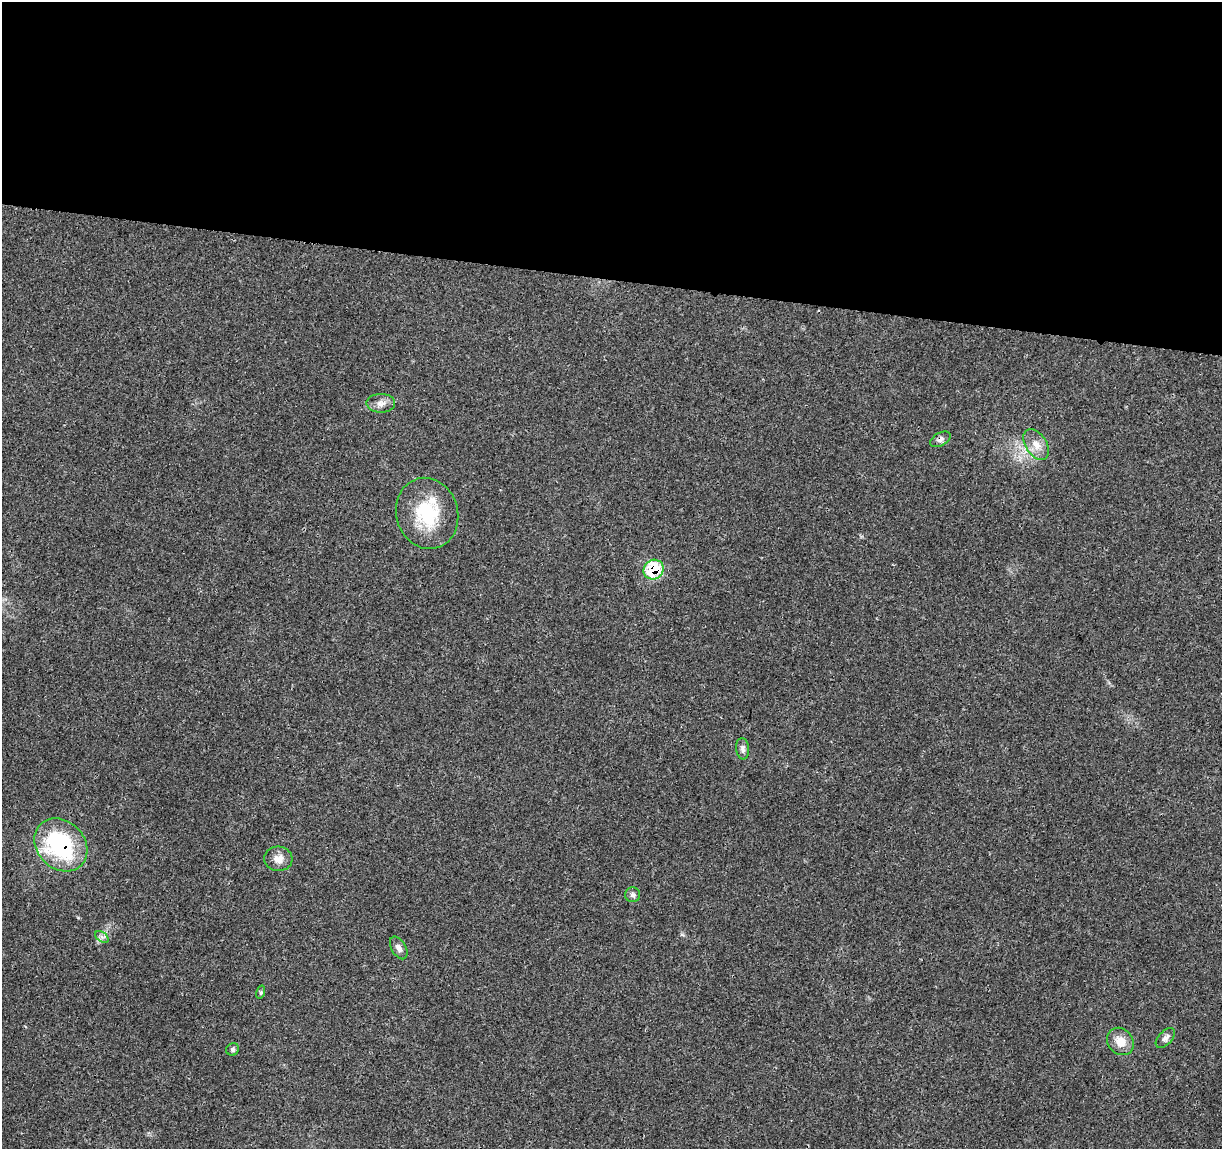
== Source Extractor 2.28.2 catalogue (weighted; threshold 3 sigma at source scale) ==
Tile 3 of 4 x 4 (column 3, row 1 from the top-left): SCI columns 2448-3667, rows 3672-4818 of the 4900 x 5106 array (HDU 1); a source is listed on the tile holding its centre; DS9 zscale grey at full resolution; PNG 1224 x 1151 px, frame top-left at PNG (2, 2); each listed source drawn as its Kron ellipse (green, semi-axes under 4 px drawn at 4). Shown black and unused: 24% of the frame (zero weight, under 3 of 4 exposures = <1% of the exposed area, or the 3 px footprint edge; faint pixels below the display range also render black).
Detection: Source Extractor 2.28.2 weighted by HDU 2 'WHT'; one run over the whole footprint, this tile lists its part. Background 0.0199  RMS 0.0029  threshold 0.0128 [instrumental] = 3 sigma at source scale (4.5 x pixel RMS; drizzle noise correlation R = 1.50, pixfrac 1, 0.0396/0.0396 arcsec/px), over >= 5 px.
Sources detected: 16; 1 cosmic-ray / hot-pixel residue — neither listed nor drawn; the other 15 listed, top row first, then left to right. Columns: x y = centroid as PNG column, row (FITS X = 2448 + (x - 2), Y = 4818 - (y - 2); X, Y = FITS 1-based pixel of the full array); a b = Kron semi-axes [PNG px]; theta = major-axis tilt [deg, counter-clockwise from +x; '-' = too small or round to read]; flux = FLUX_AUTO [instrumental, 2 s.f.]
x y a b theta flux
381 403 14 9 0 2
940 439 11 6 30 1.1
1036 444 17 10 -56 3.2
427 513 36 31 -74 17
654 570 10 9 - 15
743 749 10 6 -83 1
61 845 29 24 -45 34
278 859 14 12 -5 2.6
633 895 7 7 - 0.9
102 937 7 5 -34 0.8
399 948 12 7 -60 1.2
261 992 7 4 72 0.49
1165 1038 12 6 46 1.2
1120 1041 14 12 -48 3.9
233 1049 6 6 - 0.67
Overlapping masked pixels (flux is a lower limit): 3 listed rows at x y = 940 439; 654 570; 61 845